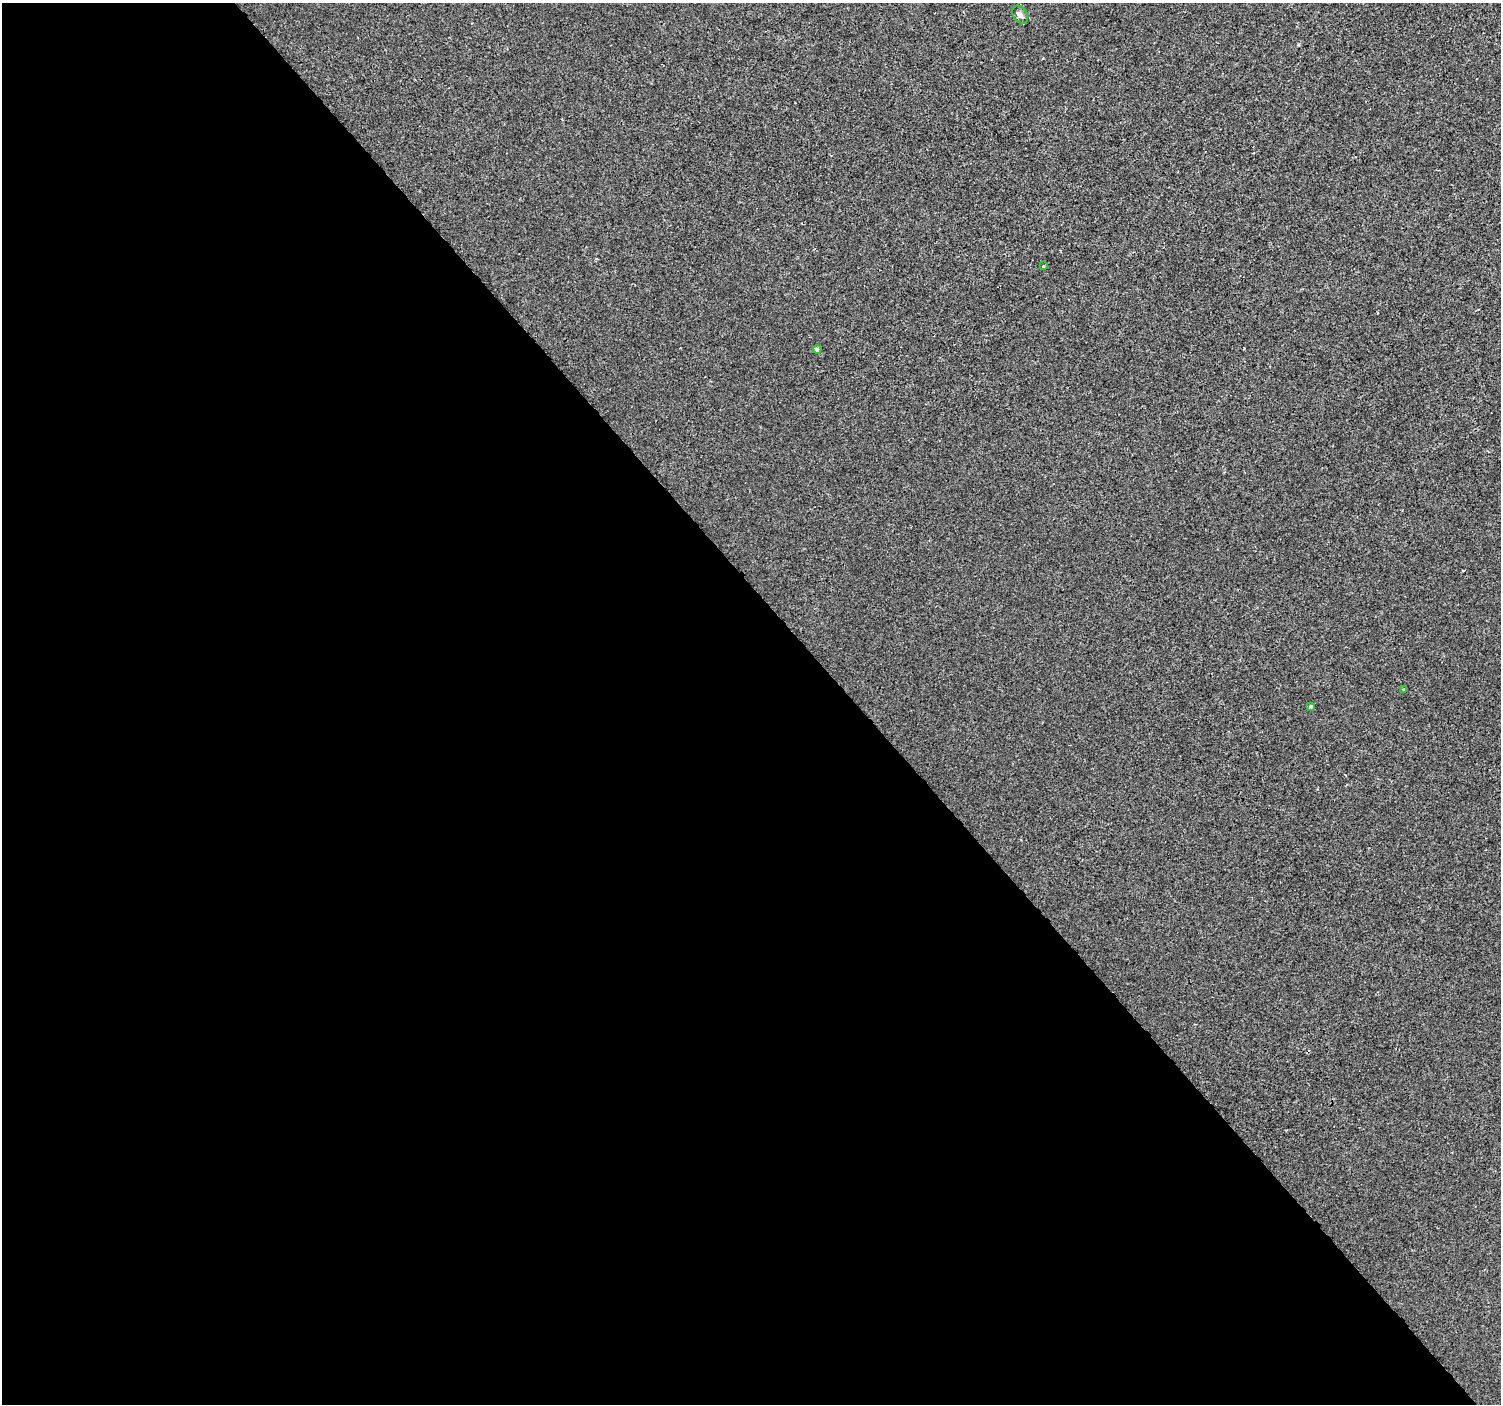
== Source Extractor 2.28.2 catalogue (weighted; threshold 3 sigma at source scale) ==
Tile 9 of 4 x 4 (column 1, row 3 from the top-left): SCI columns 5-1503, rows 1607-3008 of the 6000 x 5953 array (HDU 1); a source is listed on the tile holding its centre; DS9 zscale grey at full resolution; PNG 1503 x 1406 px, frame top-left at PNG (2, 3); each listed source drawn as its Kron ellipse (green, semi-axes under 4 px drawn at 4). Shown black and unused: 57% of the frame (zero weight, under 2 of 3 exposures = <1% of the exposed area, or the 3 px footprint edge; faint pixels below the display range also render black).
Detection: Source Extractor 2.28.2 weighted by HDU 2 'WHT'; one run over the whole footprint, this tile lists its part. Background -4.67e-05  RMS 0.0042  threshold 0.0187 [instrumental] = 3 sigma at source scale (4.5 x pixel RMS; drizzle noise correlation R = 1.50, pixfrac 1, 0.0396/0.0396 arcsec/px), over >= 5 px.
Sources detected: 6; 1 cosmic-ray / hot-pixel residue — neither listed nor drawn; the other 5 listed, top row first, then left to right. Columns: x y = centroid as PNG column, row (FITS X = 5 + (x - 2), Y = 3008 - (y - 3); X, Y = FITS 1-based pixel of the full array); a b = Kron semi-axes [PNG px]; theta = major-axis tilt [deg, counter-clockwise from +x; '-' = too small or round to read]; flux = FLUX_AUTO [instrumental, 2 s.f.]
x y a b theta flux
1020 15 10 6 -56 1.5
1043 266 3 3 - 0.59
817 349 4 4 - 2.4
1403 689 4 2 - 0.4
1311 707 4 3 - 0.92